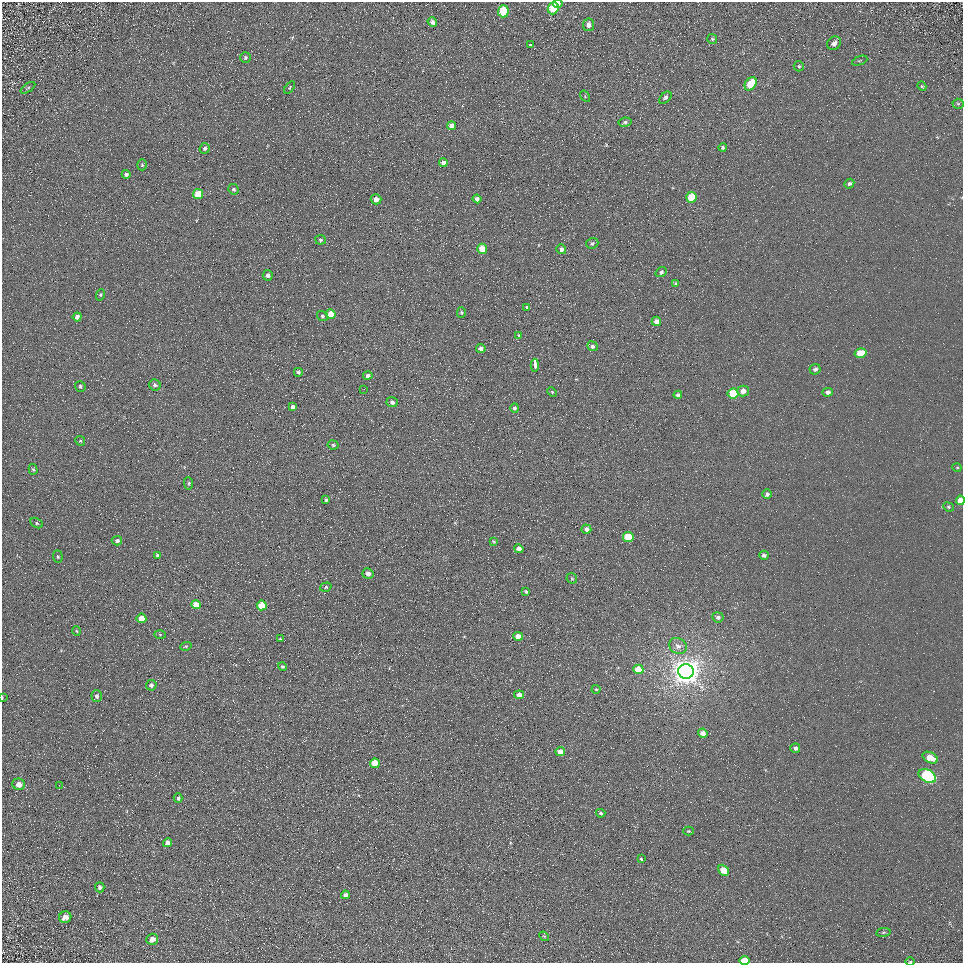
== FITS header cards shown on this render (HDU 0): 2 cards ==
NAXIS1  =                  961
NAXIS2  =                  961

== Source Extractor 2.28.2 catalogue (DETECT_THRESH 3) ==
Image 961 x 961 px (HDU 0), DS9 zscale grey, 1 PNG px = 1 image px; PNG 965 x 965 px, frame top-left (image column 1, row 961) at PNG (2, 2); each listed source drawn as its Kron ellipse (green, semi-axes under 4 px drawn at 4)
Background 5.31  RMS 7.8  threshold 23.3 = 3 sigma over >= 5 px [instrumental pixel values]
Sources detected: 126; all 126 listed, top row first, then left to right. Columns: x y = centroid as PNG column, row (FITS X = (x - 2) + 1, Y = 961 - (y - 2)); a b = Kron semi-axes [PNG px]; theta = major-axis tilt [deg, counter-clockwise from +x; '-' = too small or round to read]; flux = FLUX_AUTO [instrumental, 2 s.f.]
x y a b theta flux
558 3 5 4 - 2500
553 8 6 5 - 16000
503 11 6 5 - 20000
432 22 5 4 - 2000
588 25 6 5 - 2500
712 39 5 5 - 710
834 43 7 6 - 2400
530 45 3 3 - 17000
245 58 5 5 - 970
860 61 8 2 21 480
799 66 5 5 - 860
751 84 7 5 55 17000
922 86 5 4 - 510
290 87 7 4 55 700
28 88 8 3 34 810
585 96 6 4 -59 560
665 98 7 4 45 1600
958 104 5 5 - 680
625 122 6 4 9 1000
452 126 4 4 - 5100
723 147 4 4 - 950
205 148 5 5 - 1300
443 163 4 4 - 2800
142 165 5 4 - 690
126 174 4 4 - 1300
849 184 5 4 - 1200
234 189 5 5 - 1000
198 194 5 5 - 12000
691 197 5 5 - 18000
376 199 5 5 - 4300
477 199 4 4 - 2700
320 240 5 5 - 970
592 243 6 5 - 1200
482 249 5 5 - 11000
561 249 5 5 - 1900
661 272 6 4 37 1300
268 275 5 5 - 1800
676 283 4 3 - 810
100 295 6 4 72 620
527 307 3 3 - 7400
461 312 5 4 - 740
331 314 5 4 - 7600
322 316 5 5 - 860
77 317 4 4 - 2400
656 321 5 4 - 3600
519 335 4 2 - 330
592 346 5 4 - 1300
481 348 5 4 - 1700
860 353 6 5 - 11000
535 365 6 3 -87 18000
815 369 5 5 - 1500
298 372 4 4 - 980
368 375 4 4 - 1200
155 385 6 5 - 1500
80 386 5 5 - 800
364 389 2 2 - 310
743 391 6 5 - 3500
552 392 5 4 - 620
828 392 5 4 - 1900
733 393 5 5 - 22000
678 395 4 4 - 1600
392 402 5 5 - 1800
293 407 4 3 - 1300
515 408 4 4 - 1000
80 441 5 4 - 650
333 445 5 4 - 730
957 467 5 3 - 440
33 469 5 4 - 820
189 483 6 4 -85 710
767 494 5 4 - 1700
326 500 4 3 - 890
960 500 5 4 - 5300
948 507 5 4 - 690
37 523 7 4 -29 880
586 529 5 4 - 1900
628 537 5 5 - 19000
117 541 5 4 - 1800
494 541 3 2 - 460
519 549 5 4 - 2900
157 555 4 3 - 850
764 555 5 4 - 1500
58 557 6 5 - 780
368 574 5 5 - 2800
572 578 6 5 - 760
326 587 6 4 19 850
526 592 4 3 - 700
196 605 5 4 - 5500
262 605 5 5 - 16000
718 617 5 5 - 1600
141 618 5 5 - 7800
77 631 5 3 - 480
160 635 6 4 -2 540
518 636 5 4 - 5700
280 639 4 4 - 510
186 646 6 4 17 650
678 646 9 7 -33 2600
282 666 4 4 - 1100
638 669 5 5 - 11000
686 671 8 7 - 800000
151 685 5 5 - 1600
596 689 4 4 - 520
519 695 5 4 - 3500
97 696 6 5 - 1400
2 697 3 2 - 390
703 733 5 4 - 3700
795 748 5 5 - 1500
560 752 4 4 - 4900
930 758 8 5 -28 7400
375 763 5 5 - 13000
927 776 9 6 -29 60000
19 784 6 6 - 3800
59 785 2 2 - 310
178 798 5 4 - 1100
601 813 4 4 - 1100
688 831 5 4 - 600
167 843 5 4 - 2300
641 859 3 2 - 650
724 870 6 4 -49 7500
100 887 5 4 - 1200
345 895 4 4 - 2400
65 917 6 5 - 3500
883 932 7 4 8 830
544 936 5 4 - 500
152 939 6 5 - 3500
744 961 5 4 - 9600
910 962 5 3 - 510
At the frame edge (FLAGS 8, measured only in part): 5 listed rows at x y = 558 3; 960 500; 2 697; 744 961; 910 962